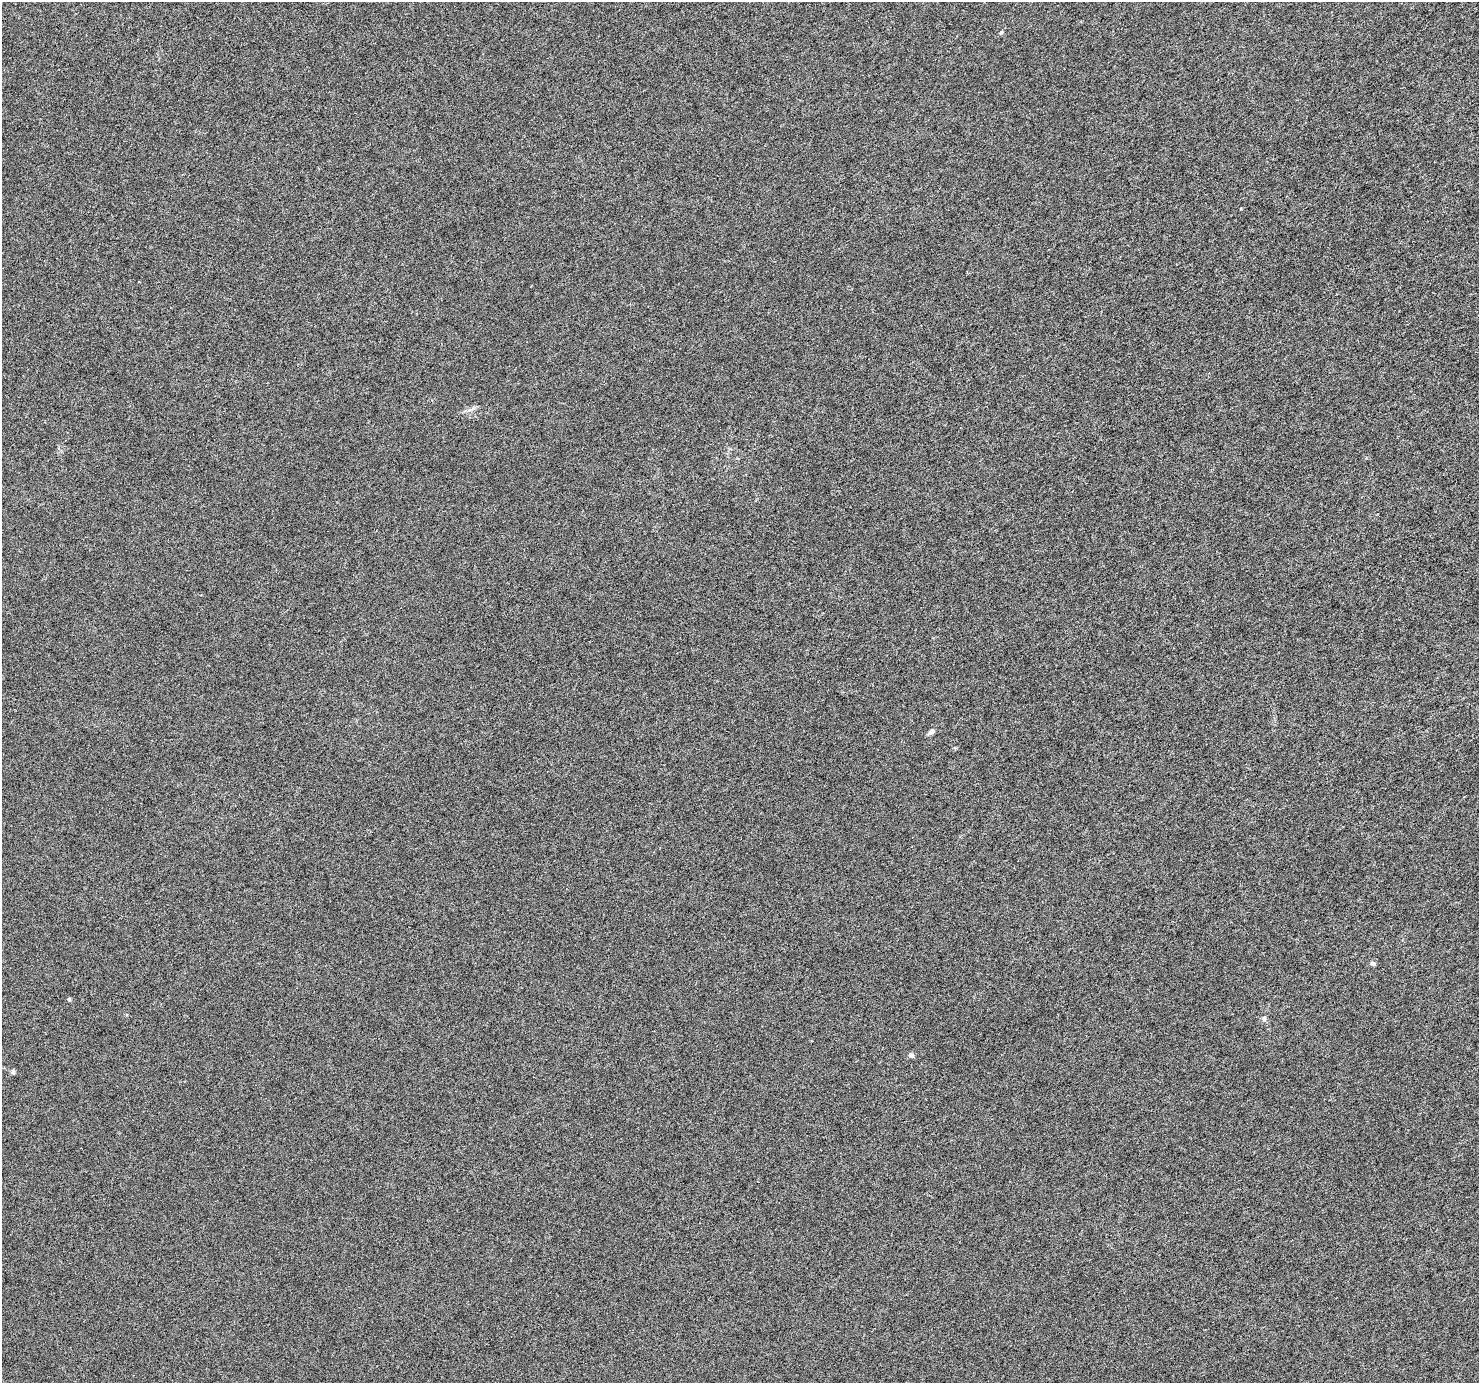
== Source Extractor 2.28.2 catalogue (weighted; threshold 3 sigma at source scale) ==
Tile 10 of 4 x 4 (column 2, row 3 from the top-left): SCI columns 1478-2954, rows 1503-2883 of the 5911 x 5828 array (HDU 1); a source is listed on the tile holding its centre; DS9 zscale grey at full resolution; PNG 1481 x 1385 px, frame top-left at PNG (2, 2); no overlay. Shown black and unused: <1% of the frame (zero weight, under 4 of 8 exposures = <1% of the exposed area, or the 3 px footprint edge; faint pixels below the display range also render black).
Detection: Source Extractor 2.28.2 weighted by HDU 2 'WHT'; one run over the whole footprint, this tile lists its part. Background -2.55e-04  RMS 0.0013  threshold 0.00521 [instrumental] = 3 sigma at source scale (4.09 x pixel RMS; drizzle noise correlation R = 1.36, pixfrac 0.8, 0.0396/0.0396 arcsec/px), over >= 5 px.
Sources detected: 7; all 7 listed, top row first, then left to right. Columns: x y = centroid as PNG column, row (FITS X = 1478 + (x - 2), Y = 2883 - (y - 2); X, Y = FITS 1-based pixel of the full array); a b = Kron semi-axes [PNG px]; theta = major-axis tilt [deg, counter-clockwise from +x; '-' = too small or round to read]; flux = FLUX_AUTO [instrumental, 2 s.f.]
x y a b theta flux
1001 32 5 4 - 0.14
931 732 7 5 49 0.45
1373 963 5 4 - 0.39
69 999 4 4 - 0.17
1264 1019 7 5 87 0.27
911 1055 5 5 - 0.39
13 1072 6 5 - 0.2